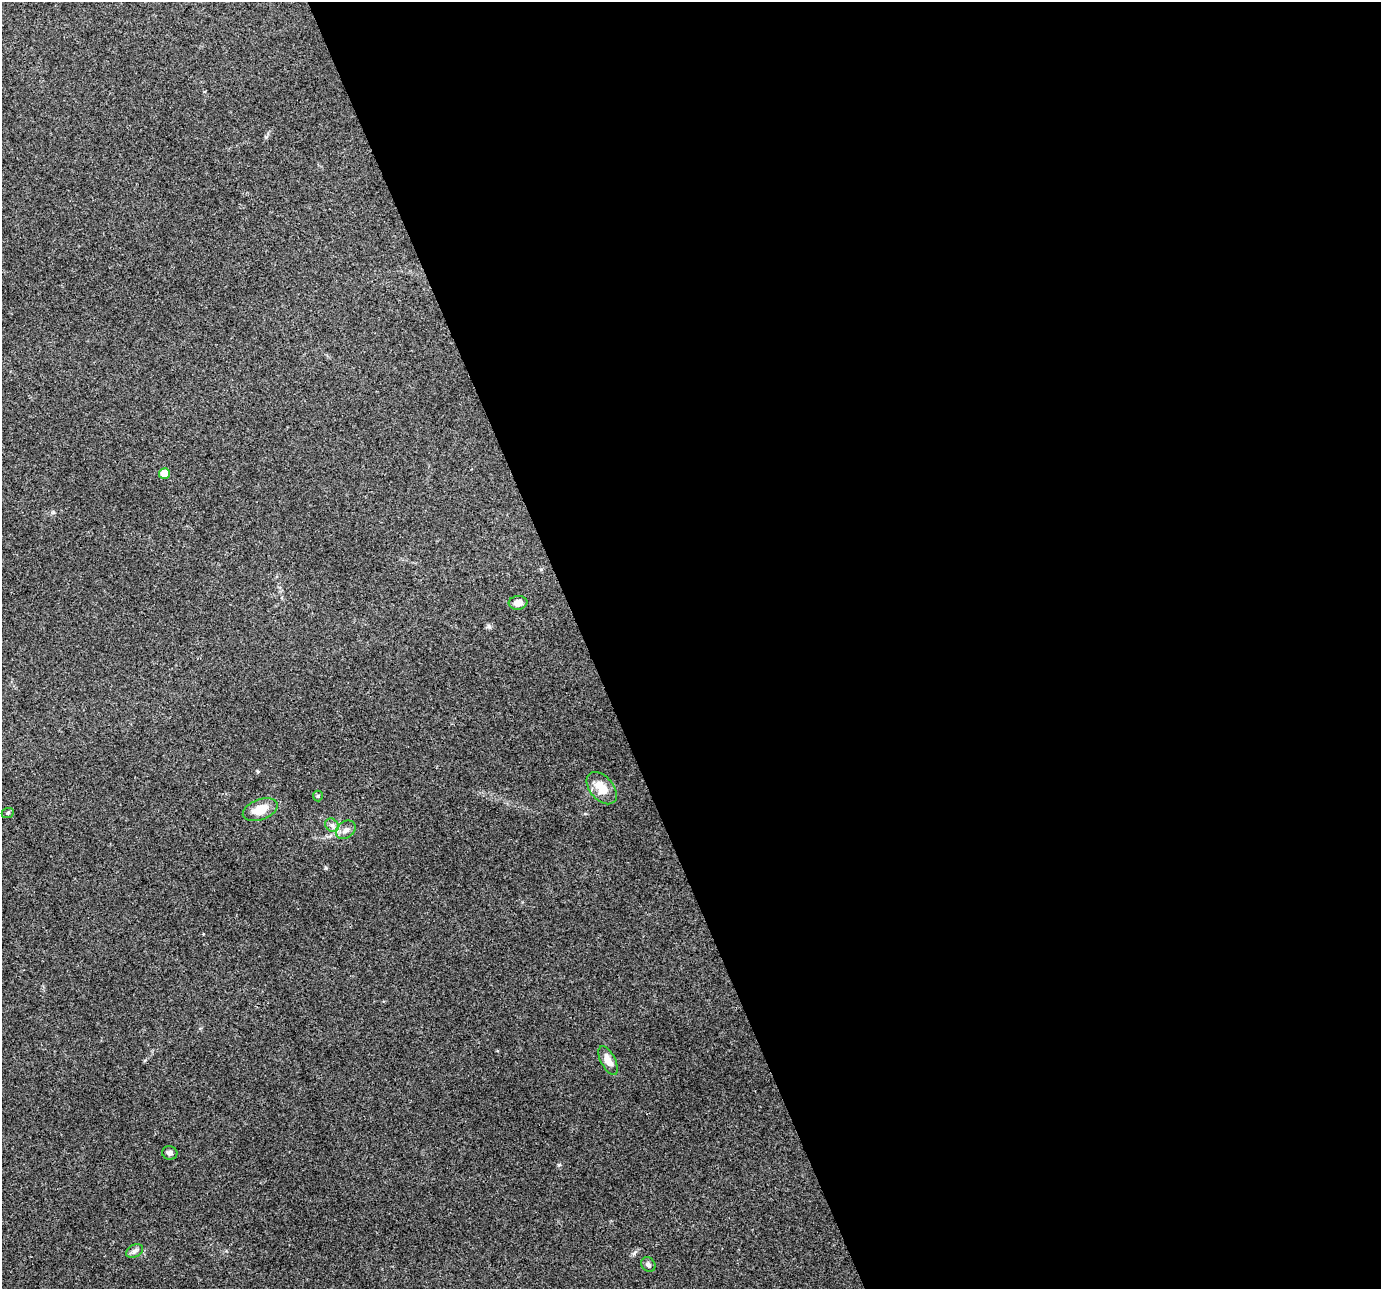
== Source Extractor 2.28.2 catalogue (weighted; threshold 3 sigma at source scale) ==
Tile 8 of 4 x 4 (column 4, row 2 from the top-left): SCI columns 4137-5515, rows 2653-3939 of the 5517 x 5359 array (HDU 1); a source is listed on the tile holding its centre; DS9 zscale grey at full resolution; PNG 1383 x 1291 px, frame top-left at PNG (2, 2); each listed source drawn as its Kron ellipse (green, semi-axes under 4 px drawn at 4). Shown black and unused: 58% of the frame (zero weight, under 3 of 4 exposures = <1% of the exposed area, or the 3 px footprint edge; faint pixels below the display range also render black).
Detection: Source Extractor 2.28.2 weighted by HDU 2 'WHT'; one run over the whole footprint, this tile lists its part. Background 0.192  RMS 0.0071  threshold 0.0322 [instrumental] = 3 sigma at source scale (4.5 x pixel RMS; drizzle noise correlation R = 1.50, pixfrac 1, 0.0396/0.0396 arcsec/px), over >= 5 px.
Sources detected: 12; all 12 listed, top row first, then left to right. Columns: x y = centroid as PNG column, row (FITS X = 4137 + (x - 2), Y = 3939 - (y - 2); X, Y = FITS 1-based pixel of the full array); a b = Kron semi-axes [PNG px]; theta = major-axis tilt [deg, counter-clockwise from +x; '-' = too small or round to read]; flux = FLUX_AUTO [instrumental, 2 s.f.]
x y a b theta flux
164 473 5 5 - 9.8
518 603 9 7 6 5.6
602 788 19 11 -49 12
318 796 5 5 - 0.94
260 810 18 10 20 12
8 813 6 5 - 1.1
332 825 7 6 - 2.1
346 830 11 8 38 3.6
608 1060 16 7 -63 6.3
170 1153 7 6 - 2.3
135 1251 9 6 27 2.3
648 1265 8 6 -48 2.2